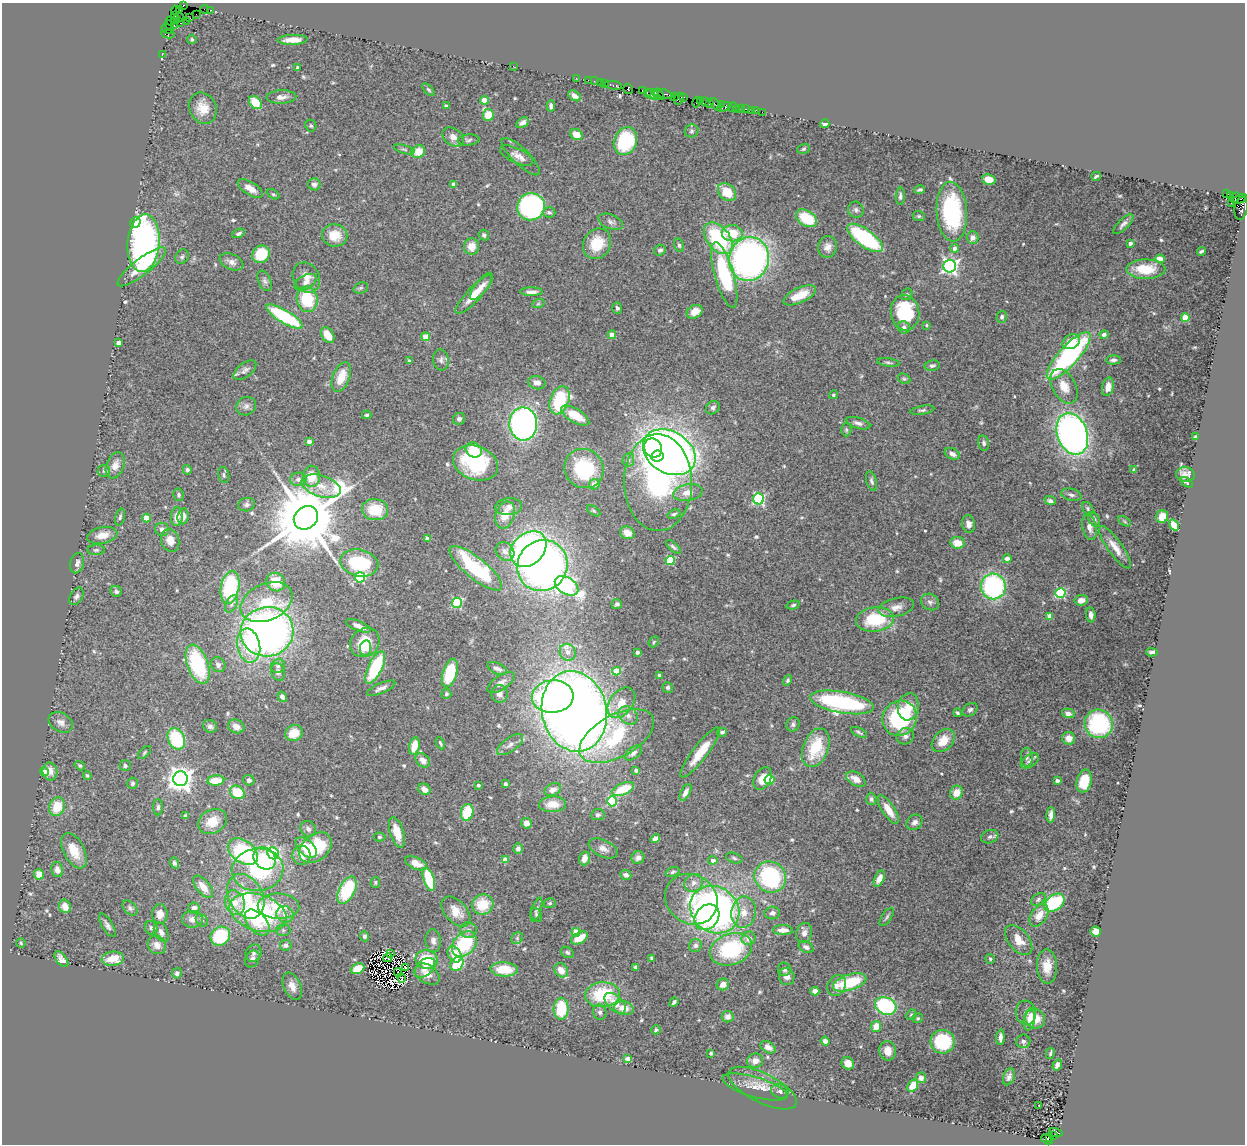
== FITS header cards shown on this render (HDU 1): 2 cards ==
NAXIS1  =                 1243
NAXIS2  =                 1142

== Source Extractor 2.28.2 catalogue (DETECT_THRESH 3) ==
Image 1243 x 1142 px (HDU 1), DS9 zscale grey, 1 PNG px = 1 image px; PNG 1247 x 1146 px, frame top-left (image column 1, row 1142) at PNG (2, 3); each listed source drawn as its Kron ellipse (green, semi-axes under 4 px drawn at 4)
Background 3.55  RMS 0.071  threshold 0.212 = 3 sigma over >= 5 px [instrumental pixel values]
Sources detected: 570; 2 with non-positive FLUX_AUTO (blend fragments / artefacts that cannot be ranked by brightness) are neither listed nor drawn; of the other 568, the 500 brightest by FLUX_AUTO listed and drawn (68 fainter detections omitted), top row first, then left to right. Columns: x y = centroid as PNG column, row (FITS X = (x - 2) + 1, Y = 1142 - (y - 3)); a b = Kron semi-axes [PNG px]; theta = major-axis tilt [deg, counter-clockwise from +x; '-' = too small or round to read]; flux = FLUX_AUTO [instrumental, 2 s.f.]
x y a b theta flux
183 5 3 3 - 140
179 9 4 2 - 96
205 9 4 2 - 220
175 10 5 3 - 130
211 10 3 2 - 150
196 14 2 2 - 150
174 16 4 2 - 80
179 17 5 2 - 270
190 18 2 2 - 160
176 20 4 3 - 360
171 21 4 2 - 140
186 21 3 2 - 160
180 23 3 2 - 400
169 25 5 2 - 320
174 25 2 2 - 140
168 29 6 4 -14 590
168 34 7 3 -7 360
192 39 5 4 - 7.5
293 40 15 5 2 46
162 54 2 2 - 70
513 66 2 2 - 27
298 67 3 3 - 10
576 78 2 2 - 97
588 80 2 2 - 140
594 81 2 2 - 100
601 82 3 2 - 420
605 83 3 2 - 250
613 85 9 3 -10 710
628 89 5 4 - 1000
428 90 8 4 -48 8.2
642 91 4 3 - 350
647 92 4 2 - 430
655 92 3 2 - 440
650 94 5 3 - 560
659 94 6 3 -52 740
666 94 8 3 -15 1200
654 95 4 3 - 660
575 96 7 4 -32 23
675 96 4 2 - 170
281 97 15 7 2 28
684 98 4 3 - 310
679 99 6 4 68 950
484 100 4 4 - 51
701 101 4 2 - 200
697 102 5 3 - 420
706 102 3 3 - 340
255 103 7 5 -49 100
709 104 3 2 - 470
721 104 3 2 - 500
716 105 7 4 -49 950
446 106 4 3 - 18
551 106 5 4 - 14
724 107 7 4 21 1200
733 107 5 2 - 110
203 108 16 13 -66 76
741 108 4 3 - 400
736 109 2 2 - 62
746 109 2 2 - 57
751 110 3 2 - 120
756 110 3 2 - 41
762 112 2 2 - 55
488 115 6 5 - 93
523 123 7 4 30 23
825 124 4 4 - 30
311 126 6 5 - 8.7
692 131 7 6 - 10
576 135 6 5 - 64
453 137 12 8 -34 37
468 140 11 5 6 13
625 141 14 11 68 340
404 149 10 3 -15 9.5
803 149 6 5 - 8
418 152 7 6 - 71
516 156 18 7 -25 30
521 157 25 8 -44 38
1096 176 5 3 - 8.3
989 179 7 5 -12 43
314 184 6 6 - 16
454 185 4 4 - 42
250 189 14 6 -32 39
920 190 5 3 - 8.9
727 192 10 7 -44 110
273 194 7 4 -29 8.1
1226 194 3 2 - 1300
900 196 8 4 88 13
1231 196 3 3 - 200
1235 198 6 3 60 150
1240 199 7 3 25 700
1231 203 2 2 - 31
531 207 14 13 - 900
1241 208 12 6 81 2000
856 210 8 7 - 15
549 212 6 5 - 11
952 212 30 15 -86 420
919 216 6 5 - 8.4
806 218 11 7 -33 170
611 222 13 7 -22 19
135 223 5 5 - 1700
1123 224 13 5 44 20
238 233 6 4 24 11
732 233 10 8 -4 120
335 235 13 11 -9 87
484 235 5 5 - 13
973 237 6 6 - 22
718 238 18 11 -52 410
865 238 21 8 -36 490
144 243 29 16 85 1200
1130 243 4 3 - 17
597 244 16 13 60 140
679 245 7 5 -78 9.4
472 246 8 7 - 54
828 247 11 9 81 32
955 248 4 4 - 21
660 250 6 5 - 14
1201 251 4 3 - 7.8
261 254 9 8 - 160
182 257 7 6 - 11
749 259 22 20 78 2200
1160 259 5 4 - 44
231 262 12 7 -23 30
950 266 6 6 - 1400
142 267 30 8 38 170
1146 269 19 9 0 170
724 275 34 9 -74 430
306 278 16 13 -60 50
265 281 11 6 -66 15
306 282 12 7 29 25
482 286 16 6 52 32
361 288 7 5 20 10
531 292 11 4 -1 26
907 294 6 5 - 7.8
474 295 26 7 47 87
800 295 17 7 25 90
307 299 13 10 -81 200
538 304 6 4 19 7.4
617 308 5 5 - 10
695 312 8 6 30 52
905 313 18 14 -84 280
285 317 21 6 -31 390
1002 317 6 5 - 11
1185 318 4 4 - 140
926 325 4 4 - 7.4
904 327 6 6 - 16
328 335 9 5 -56 76
612 335 4 4 - 63
1104 335 4 4 - 23
426 337 4 4 - 92
1071 342 9 7 28 64
119 343 4 3 - 27
1069 356 30 10 48 930
441 360 10 8 -85 20
1113 360 7 4 4 14
409 361 3 3 - 9.6
888 362 11 4 -8 11
932 366 7 5 11 14
245 370 13 7 37 21
341 377 16 8 68 88
904 379 6 5 - 8.2
537 383 9 6 -15 27
1064 386 19 11 -61 70
1108 387 9 5 76 31
833 395 4 4 - 7.1
560 400 14 9 69 320
246 406 10 9 - 23
713 408 7 6 - 13
922 410 12 4 10 12
367 415 5 3 - 8.4
575 415 16 7 -30 88
459 419 6 6 - 17
858 423 13 5 -17 18
523 424 16 14 -87 1600
846 430 6 5 - 7.6
1072 434 21 15 -70 2500
1195 437 4 3 - 7.1
309 441 4 4 - 34
984 443 8 5 -78 12
653 448 10 8 -58 1000
474 450 8 7 - 130
669 452 28 21 -31 2900
952 454 8 5 -26 22
657 456 6 5 - 7400
628 460 7 6 - 17
476 463 23 17 -20 360
115 465 13 8 69 49
584 468 20 19 - 310
187 470 5 4 - 12
1134 470 4 3 - 7.7
104 471 6 6 - 10
1185 474 9 7 -5 31
224 475 8 5 -77 12
312 476 11 8 -90 93
298 479 8 7 - 19
872 481 10 5 -74 14
658 482 48 34 -89 1400
1186 482 7 4 -31 7
594 484 5 5 - 42
321 486 20 10 -17 79
688 493 15 8 10 50
179 495 6 5 - 9.5
1071 495 10 6 -14 16
758 499 5 5 - 600
1050 501 6 4 -21 15
247 505 8 6 12 14
509 507 13 8 6 30
1088 509 7 5 -55 9.1
375 510 13 10 -4 150
594 511 7 4 -35 7.4
674 514 6 4 20 8.8
505 515 14 9 71 74
183 516 8 5 84 29
120 517 8 4 75 11
177 517 9 6 84 46
1162 517 6 6 - 67
146 518 4 4 - 90
306 518 13 11 39 67000
1094 519 8 5 -57 12
1124 521 7 4 -31 6.9
969 524 9 6 -81 26
1174 525 6 4 -55 66
1089 527 13 7 -78 29
162 529 7 6 - 24
627 533 7 6 - 40
102 535 15 8 11 58
427 539 4 4 - 36
170 540 12 8 -69 54
957 543 7 6 - 64
673 547 9 4 -41 11
1115 547 25 7 -55 60
528 549 20 15 45 1500
96 550 8 5 1 11
505 551 10 8 -47 31
1007 559 4 4 - 28
670 560 4 4 - 220
77 563 10 7 76 21
359 563 19 13 -13 320
542 565 26 24 53 2700
476 568 32 10 -39 440
360 577 5 5 - 360
276 582 9 9 - 110
567 586 13 8 -32 900
993 586 13 12 - 690
230 587 17 9 79 390
116 591 6 5 - 16
1060 593 5 5 - 480
76 596 9 6 59 15
1081 600 7 5 8 27
267 602 27 18 24 180
930 602 9 8 - 20
457 603 5 5 - 350
231 604 9 5 64 15
617 604 5 5 - 10
793 605 7 4 16 7.9
896 607 18 9 13 41
1091 615 7 4 -84 23
1050 616 4 4 - 69
875 619 19 12 7 260
358 626 13 4 -23 40
267 632 26 24 9 2700
654 642 6 4 49 6.9
365 643 15 13 43 160
248 645 17 11 -79 180
366 648 7 5 80 30
568 652 9 7 -54 34
637 652 4 3 - 18
1152 652 6 3 -3 12
198 664 20 10 -70 390
218 665 8 7 - 20
278 666 7 6 - 17
375 667 18 7 64 300
497 668 10 5 -24 24
617 671 4 4 - 130
278 672 9 7 -74 21
450 673 15 7 72 230
660 676 4 3 - 30
788 680 5 4 - 9.9
501 683 15 7 34 27
668 687 5 5 - 9.2
381 688 15 5 23 23
446 694 5 5 - 9.9
499 694 9 8 - 29
282 697 5 4 - 18
553 697 21 16 5 880
842 702 32 10 -10 700
621 703 17 11 53 66
908 707 13 10 80 70
970 710 8 6 33 12
574 711 40 32 -77 6500
957 713 4 3 - 8.2
1068 713 6 4 -14 20
628 715 10 8 -36 27
900 718 18 17 - 450
61 722 13 9 -31 29
793 724 7 6 - 14
1099 724 14 14 - 390
210 726 7 6 - 16
236 726 8 6 -22 39
722 732 5 4 - 9
859 732 9 3 -28 8.5
294 733 9 7 26 94
617 736 41 21 28 470
905 736 9 8 - 21
1069 738 6 6 - 39
176 739 11 8 -66 260
943 741 13 9 45 70
440 743 6 3 -65 6.9
510 745 15 7 36 25
414 746 8 5 77 84
816 748 20 12 68 220
700 752 31 7 53 110
144 753 8 3 46 6.8
633 753 10 5 37 18
1027 757 9 6 -88 14
423 760 8 6 -42 37
1030 761 10 6 35 17
80 766 5 4 - 9.1
125 766 5 5 - 10
636 770 4 3 - 17
50 771 9 7 -80 38
44 772 4 4 - 39
87 776 4 4 - 7.4
763 778 12 8 60 59
180 779 7 7 - 4900
856 779 10 6 -30 50
249 780 6 5 - 10
769 780 5 5 - 200
216 781 8 5 5 110
1057 781 4 3 - 26
1084 781 12 7 76 120
132 783 6 5 - 11
505 784 4 3 - 15
478 785 3 3 - 14
424 789 6 5 - 35
623 789 11 5 23 160
553 790 8 6 25 34
237 792 8 6 -37 130
685 792 9 4 62 22
956 793 7 6 - 54
871 799 6 5 - 12
612 801 5 5 - 290
553 804 13 8 2 90
57 807 9 7 70 120
158 807 8 5 89 12
888 810 16 6 -56 69
467 812 8 6 78 180
598 815 7 5 6 14
1051 815 8 4 86 22
185 816 4 3 - 10
212 821 15 11 29 82
914 822 8 7 - 21
526 823 5 5 - 33
308 829 8 7 - 16
397 832 16 6 -73 78
379 837 6 4 0 8.3
990 837 9 6 18 15
655 838 5 4 - 24
306 847 13 7 -44 78
316 848 18 13 40 230
518 848 5 5 - 17
603 848 15 8 -26 33
74 851 19 10 -62 100
243 851 17 11 -36 430
273 853 6 5 - 620
301 855 9 9 - 60
265 858 12 10 -48 130
584 858 7 5 70 42
638 858 6 6 - 21
734 858 8 5 -17 11
505 859 4 4 - 66
713 860 4 4 - 24
174 863 5 4 - 14
416 863 11 6 -24 50
57 870 8 6 -78 30
258 870 26 21 6 430
673 872 7 4 20 9.8
39 874 5 5 - 54
626 875 5 4 - 20
770 877 16 15 - 500
429 879 12 5 -73 230
879 879 9 4 65 34
375 882 5 4 - 6.8
694 883 10 8 36 28
203 887 13 6 -50 60
347 890 15 8 63 290
246 896 24 17 -61 210
691 899 27 24 -35 230
1038 899 8 5 34 9.9
235 903 12 10 -70 87
550 903 6 5 - 8.5
1054 903 11 7 37 380
483 905 11 10 - 140
65 906 7 5 -68 45
278 906 21 12 -3 150
130 908 9 6 -46 14
194 908 6 5 - 32
537 910 12 4 72 13
715 910 25 22 -36 2200
456 912 18 11 -48 71
744 912 16 12 80 71
258 913 29 18 -17 670
772 913 8 6 6 19
160 914 10 8 -89 41
285 914 9 8 - 32
536 915 7 5 -60 9.8
1039 915 13 7 57 57
707 917 14 11 48 400
887 917 10 4 57 11
192 919 10 8 -6 38
202 920 7 5 -45 12
257 923 15 9 -48 87
107 925 13 5 -59 19
151 928 7 6 - 16
283 930 7 6 - 13
468 930 8 8 - 20
783 930 10 5 -1 43
1096 931 5 5 - 68
161 932 10 6 -65 24
576 932 4 4 - 120
804 933 10 8 74 26
220 936 10 9 - 250
364 936 5 4 - 13
517 938 6 5 - 9.1
580 938 9 5 30 73
748 938 7 6 - 36
1019 940 17 10 -51 61
433 941 11 7 -83 25
21 943 5 4 - 6.8
464 944 14 10 48 320
157 945 10 8 -48 38
286 945 6 5 - 15
695 945 7 6 - 12
806 947 8 5 -26 17
731 949 21 15 21 420
567 952 7 5 -32 9.9
253 953 9 7 57 17
390 953 4 3 - 10
455 954 9 6 -58 88
388 958 5 2 - 12
652 958 4 4 - 9.3
61 959 9 5 -52 26
113 959 11 7 6 100
252 959 9 6 59 20
990 959 5 4 - 7.5
426 960 11 9 -11 170
457 964 7 6 - 170
406 967 3 3 - 12
635 967 4 3 - 8.7
1047 967 17 10 -89 82
425 968 12 7 41 38
357 969 7 5 24 79
504 969 13 7 -3 140
784 969 7 6 - 15
561 970 8 6 -52 54
398 972 4 2 - 9.8
177 973 5 5 - 17
427 974 13 9 -34 49
787 977 9 7 -78 30
402 978 4 3 - 14
850 982 17 8 17 240
723 984 6 5 - 37
837 985 11 8 61 30
292 986 14 8 -66 39
815 991 4 4 - 26
602 995 17 12 5 250
674 1002 5 3 - 9.6
615 1003 13 7 -44 51
886 1006 11 8 -21 460
624 1008 10 6 -13 48
561 1009 11 7 88 180
600 1012 8 6 -71 13
1026 1013 12 10 -83 30
911 1015 5 5 - 8.8
728 1017 6 5 - 21
918 1018 5 5 - 7.8
1029 1019 11 5 80 36
1035 1019 10 9 - 80
876 1026 5 5 - 63
656 1030 5 4 - 8.2
1000 1037 7 4 87 24
825 1041 4 4 - 19
1023 1041 7 7 - 16
943 1042 12 12 - 250
768 1047 8 5 -32 24
888 1051 10 8 -78 42
711 1053 4 3 - 7.7
1050 1053 5 2 - 7.6
628 1058 4 3 - 16
755 1061 8 7 - 34
848 1063 6 6 - 37
1057 1065 6 4 57 18
1009 1077 9 5 70 16
921 1078 5 5 - 22
913 1086 6 5 - 77
755 1087 34 10 -16 66
763 1088 37 14 -27 99
780 1091 9 7 -22 17
1039 1105 3 2 - 28
1056 1132 7 3 -12 1300
1053 1136 3 3 - 460
1049 1138 4 2 - 350
1047 1139 6 4 -30 680
At the frame edge (FLAGS 8, measured only in part): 1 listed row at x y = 1241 208
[68 fainter detections neither listed nor drawn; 2 non-positive-flux detections neither listed nor drawn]